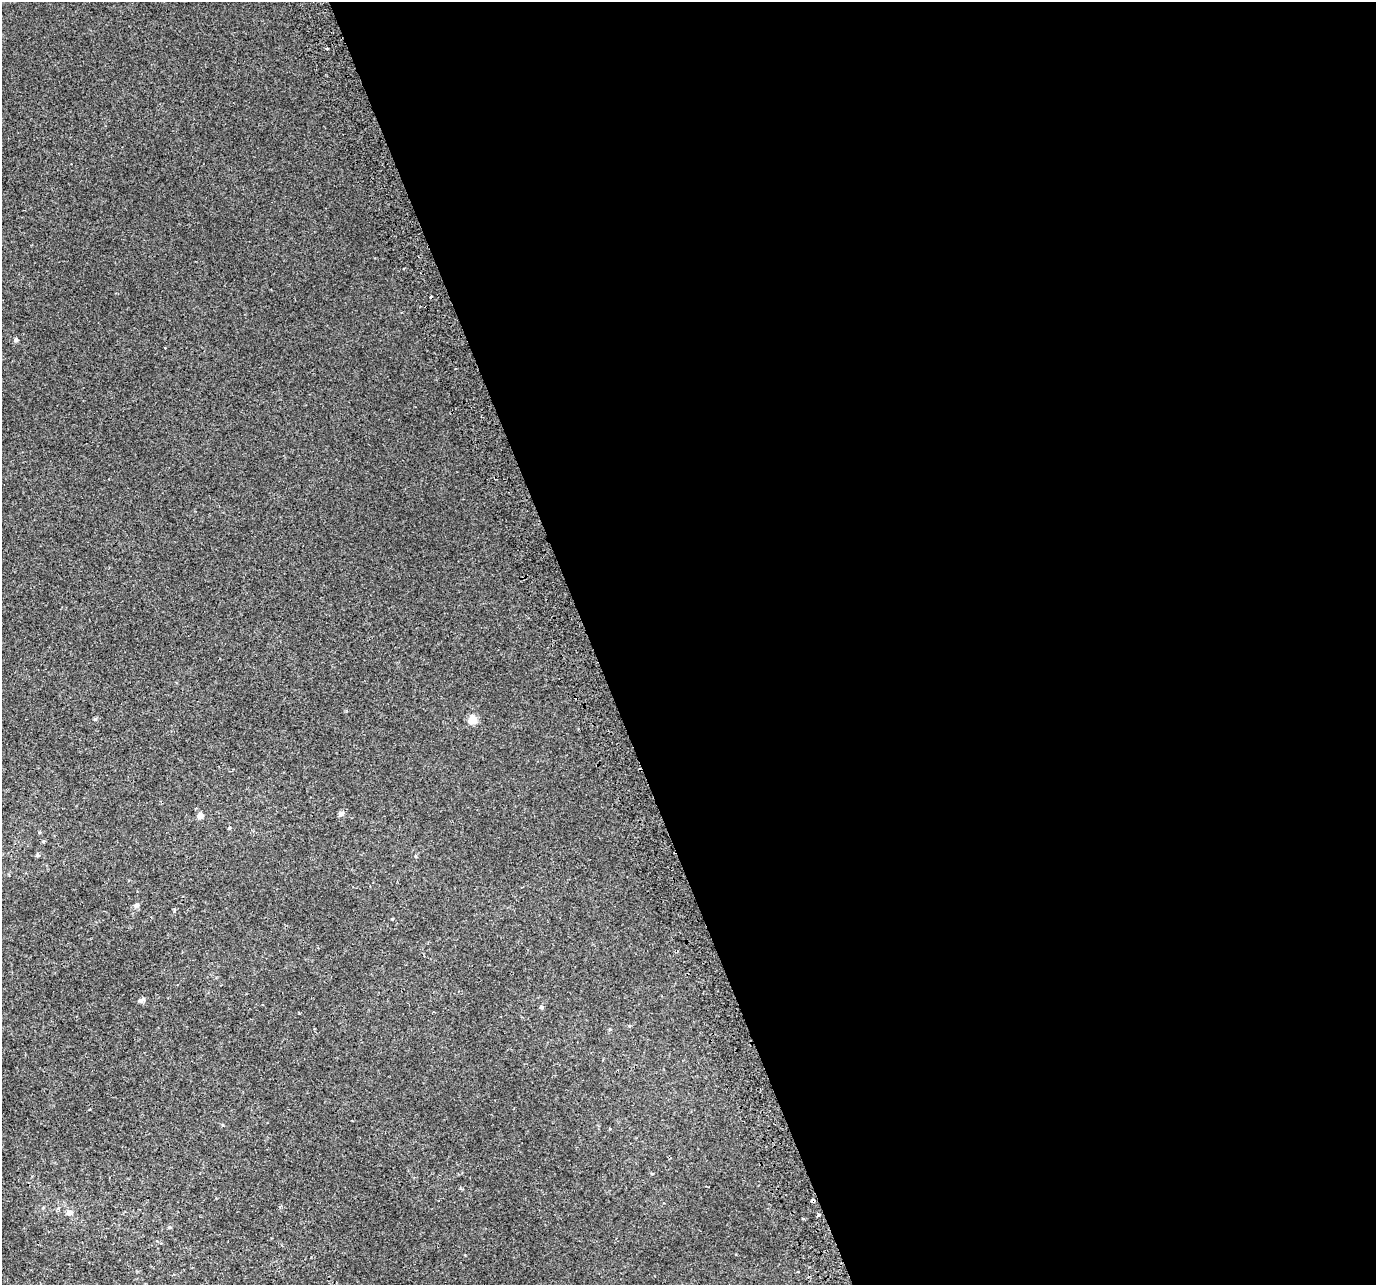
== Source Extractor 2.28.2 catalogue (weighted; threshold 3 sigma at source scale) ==
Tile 8 of 4 x 4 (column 4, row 2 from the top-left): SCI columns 4166-5539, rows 2710-3992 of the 5579 x 5364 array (HDU 1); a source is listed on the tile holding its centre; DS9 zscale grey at full resolution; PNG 1378 x 1287 px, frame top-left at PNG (2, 2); no overlay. Shown black and unused: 57% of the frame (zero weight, under 2 of 3 exposures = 2% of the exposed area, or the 3 px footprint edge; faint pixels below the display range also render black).
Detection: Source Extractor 2.28.2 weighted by HDU 2 'WHT'; one run over the whole footprint, this tile lists its part. Background 0.0011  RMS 0.0028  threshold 0.0127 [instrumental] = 3 sigma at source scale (4.5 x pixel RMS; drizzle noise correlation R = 1.50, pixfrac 1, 0.0396/0.0396 arcsec/px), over >= 5 px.
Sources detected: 15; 4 cosmic-ray / hot-pixel residue — not listed; the other 11 listed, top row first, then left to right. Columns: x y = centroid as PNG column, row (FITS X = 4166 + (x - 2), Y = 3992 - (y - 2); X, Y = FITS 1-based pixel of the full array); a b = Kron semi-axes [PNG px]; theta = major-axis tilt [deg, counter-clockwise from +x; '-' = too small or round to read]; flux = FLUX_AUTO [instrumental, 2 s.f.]
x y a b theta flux
16 340 4 4 - 0.78
473 720 5 5 - 9.6
341 814 7 5 1 0.66
200 816 7 6 - 1.2
38 855 6 4 -20 0.36
136 905 7 6 - 0.67
141 1000 10 4 25 0.65
542 1007 5 4 - 0.43
70 1212 8 6 15 0.97
818 1215 5 3 - 0.3
169 1227 5 4 - 0.37
Unlisted compact peaks at least as high as the median listed source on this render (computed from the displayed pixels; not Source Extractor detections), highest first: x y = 95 719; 223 1125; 392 919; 229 828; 174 911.